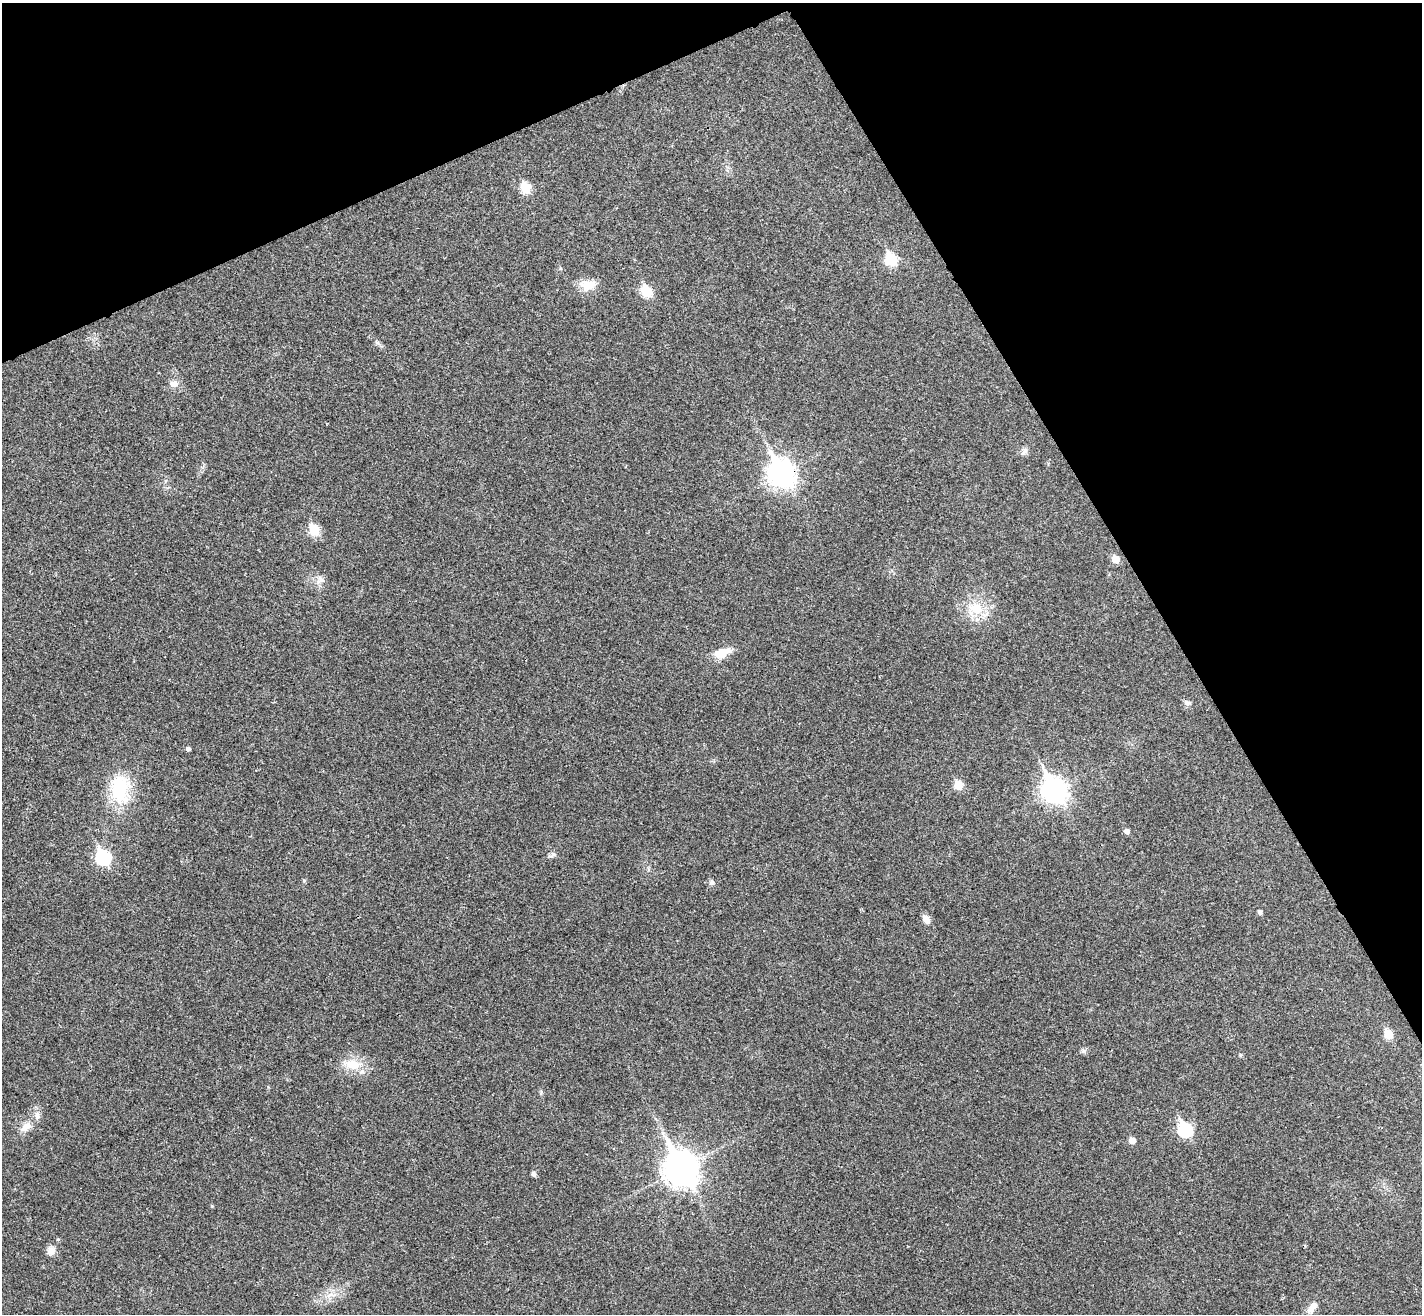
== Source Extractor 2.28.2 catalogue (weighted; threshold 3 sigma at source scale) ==
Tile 3 of 4 x 4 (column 3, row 1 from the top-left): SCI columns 2886-4305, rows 4119-5430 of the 5773 x 5744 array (HDU 1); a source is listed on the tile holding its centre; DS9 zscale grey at full resolution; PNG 1424 x 1316 px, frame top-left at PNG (2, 3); no overlay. Shown black and unused: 25% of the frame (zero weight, under 3 of 4 exposures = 5% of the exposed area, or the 3 px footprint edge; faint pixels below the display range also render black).
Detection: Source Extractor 2.28.2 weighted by HDU 2 'WHT'; one run over the whole footprint, this tile lists its part. Background 0.0436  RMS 0.0048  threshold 0.0217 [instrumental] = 3 sigma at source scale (4.5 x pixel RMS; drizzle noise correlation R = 1.50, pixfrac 1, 0.05/0.05 arcsec/px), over >= 5 px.
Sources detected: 38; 1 inside a brighter listed object's ellipse — not listed separately; the other 37 listed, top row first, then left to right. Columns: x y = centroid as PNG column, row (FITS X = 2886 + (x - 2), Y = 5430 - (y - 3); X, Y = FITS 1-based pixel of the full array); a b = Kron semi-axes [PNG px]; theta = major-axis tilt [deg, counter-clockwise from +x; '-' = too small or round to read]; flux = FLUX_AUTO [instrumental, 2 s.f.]
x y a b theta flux
526 187 6 6 - 24
891 259 7 6 - 35
588 285 20 13 1 7.9
646 291 7 6 - 26
377 343 11 5 -33 1.5
174 384 13 10 -2 3.3
1024 451 10 8 62 1.9
781 473 12 9 -60 410
314 530 9 7 -59 12
1115 559 6 5 - 8.8
320 580 13 9 67 3.1
976 608 22 17 -15 14
722 653 22 12 20 7.1
1187 703 10 7 -23 1.7
188 749 5 4 - 1.4
958 785 10 9 - 5.6
120 790 31 20 -84 32
1054 790 11 9 -61 360
1126 831 5 5 - 2.1
103 857 8 7 - 65
304 880 6 4 1 0.62
711 882 8 7 - 1.4
1260 912 5 4 - 1.5
926 919 10 7 -57 3.4
1388 1034 6 5 - 14
1083 1051 6 6 - 1.1
353 1064 25 15 -6 11
26 1127 19 10 37 5
1185 1129 8 7 - 55
1132 1140 5 5 - 4.6
681 1168 13 10 -60 900
533 1174 6 5 - 1.4
212 1206 5 4 - 0.44
58 1239 5 4 - 0.58
51 1250 12 10 -79 3.1
331 1295 19 6 7 3.9
1312 1307 19 9 56 4.7
Overlapping masked pixels (flux is a lower limit): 1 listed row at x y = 781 473
Unlisted compact peaks at least as high as the median listed source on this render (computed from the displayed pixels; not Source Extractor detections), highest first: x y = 553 854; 541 1092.